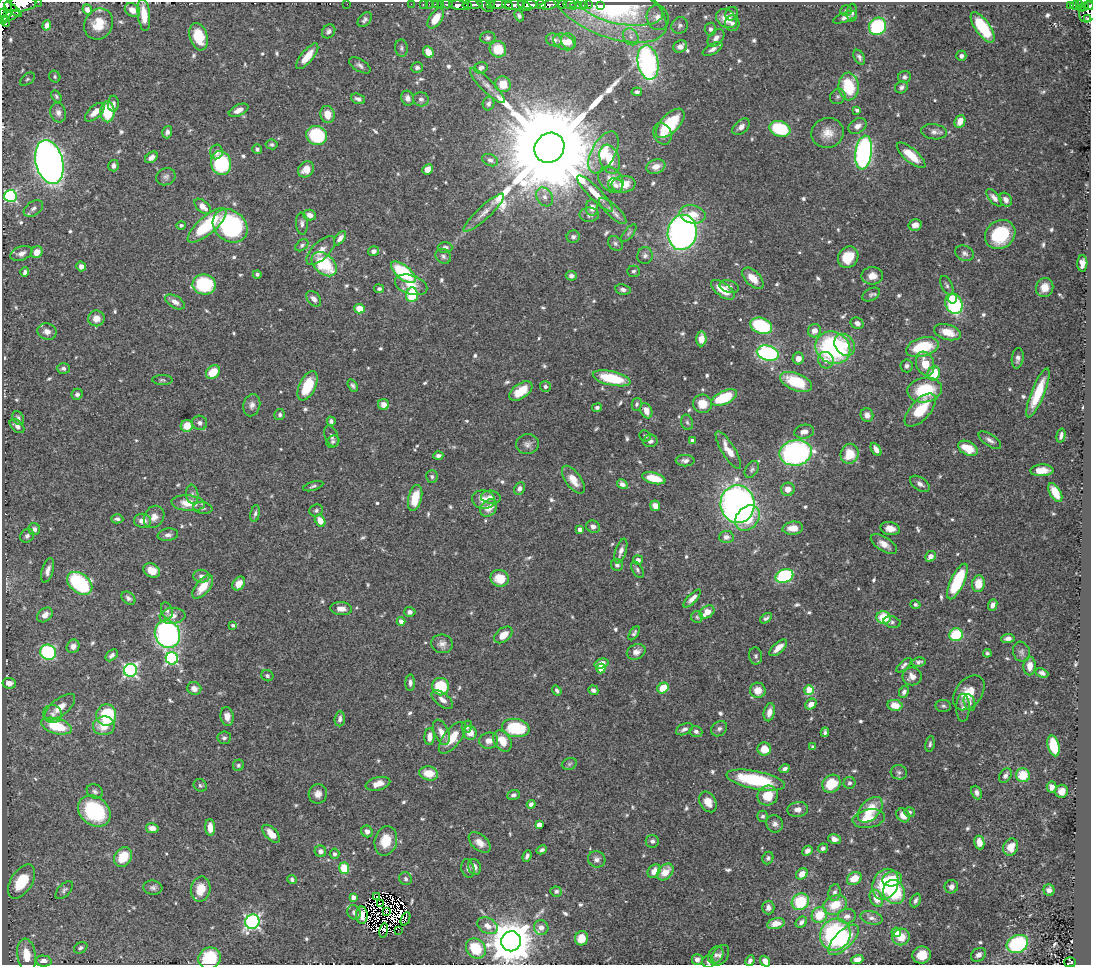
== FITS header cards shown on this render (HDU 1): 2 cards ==
NAXIS1  =                 1089
NAXIS2  =                  963

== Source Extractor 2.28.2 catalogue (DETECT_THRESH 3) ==
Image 1089 x 963 px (HDU 1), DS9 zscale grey, 1 PNG px = 1 image px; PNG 1093 x 967 px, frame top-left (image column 1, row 963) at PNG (2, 2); each listed source drawn as its Kron ellipse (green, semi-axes under 4 px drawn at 4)
Background 0.392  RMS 0.015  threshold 0.0447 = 3 sigma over >= 5 px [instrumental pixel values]
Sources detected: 707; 10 with non-positive FLUX_AUTO (blend fragments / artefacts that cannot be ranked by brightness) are neither listed nor drawn; of the other 697, the 500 brightest by FLUX_AUTO listed and drawn (197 fainter detections omitted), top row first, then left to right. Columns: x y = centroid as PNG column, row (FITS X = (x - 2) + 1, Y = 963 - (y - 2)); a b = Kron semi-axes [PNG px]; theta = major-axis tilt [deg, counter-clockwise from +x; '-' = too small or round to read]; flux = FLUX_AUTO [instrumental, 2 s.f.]
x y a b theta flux
38 2 2 2 - 11
20 4 16 7 5 1100
347 4 2 2 - 18
411 4 2 2 - 9.8
423 4 2 2 - 6.3
429 4 2 2 - 7.1
436 4 3 2 - 16
440 4 2 2 - 3.7
447 4 5 2 - 11
541 4 5 3 - 190
570 4 6 3 3 29
459 5 10 4 -7 500
473 5 10 3 0 510
485 5 9 4 -37 53
490 5 4 3 - 44
497 5 9 4 8 220
507 5 6 3 -40 160
515 5 10 5 4 250
530 5 7 3 3 380
549 5 9 4 12 350
563 5 4 3 - 21
579 5 3 3 - 3.2
583 5 4 3 - 5.9
589 5 3 2 - 12
600 5 3 3 - 5.7
1075 5 4 3 - 78
1079 5 3 2 - 46
467 6 3 3 - 130
524 6 7 3 -27 350
574 6 3 2 - 13
608 6 63 30 -23 93
620 6 44 18 -12 59
1070 6 4 3 - 57
1085 6 3 2 - 33
1089 6 4 3 - 110
1081 8 3 3 - 36
5 9 12 7 86 1300
13 10 10 3 -38 310
87 10 5 4 - 5
132 10 8 6 -34 9.3
846 11 6 5 - 2.6
1088 12 11 8 70 130
852 13 9 5 86 2.8
7 14 3 2 - 170
731 14 7 6 - 3.2
144 15 16 6 -84 19
11 16 10 3 26 320
519 16 6 4 -66 2.7
3 17 8 3 -86 440
845 17 13 4 20 4
436 18 11 6 56 15
658 18 13 11 -71 8.7
1087 18 3 3 - 28
726 19 11 8 -35 15
365 20 8 5 49 3
6 22 5 3 - 110
732 23 8 7 - 4
99 24 16 14 61 22
47 25 5 4 - 3.9
680 25 8 8 - 3.5
877 26 9 8 - 110
983 27 18 7 -55 51
710 29 6 6 - 3.3
329 31 7 6 - 3
199 37 14 9 -73 32
631 37 9 7 -58 5.1
488 38 7 6 - 2.8
716 38 10 6 48 5.3
554 40 8 6 -18 4.8
569 41 8 7 - 7.4
564 42 11 7 -26 10
680 46 7 6 - 6.5
401 48 8 6 -82 2.6
498 49 8 8 - 25
712 49 11 5 29 4.2
428 52 6 5 - 10
307 56 15 6 50 16
961 56 5 5 - 3.8
859 57 8 5 -61 2.9
648 63 17 10 -79 210
360 65 12 6 -31 3.7
417 68 6 5 - 2.7
481 68 7 5 18 3.1
55 77 6 5 - 2.1
904 77 6 6 - 2.5
27 79 8 5 37 2.4
503 84 8 7 - 15
487 86 24 6 -46 7.8
849 86 14 10 -87 44
901 87 6 5 - 3
637 92 5 4 - 3
56 96 6 4 -59 2.1
838 96 8 7 - 2.9
408 98 7 6 - 5.1
358 99 7 5 -21 3.7
421 99 8 7 - 3.1
113 104 8 5 89 3.2
488 104 7 5 69 3.1
238 110 10 5 25 7.2
857 110 4 3 - 2.7
95 112 12 6 42 10
107 112 10 7 89 41
58 113 10 7 -74 4.9
327 114 8 7 - 12
960 121 7 5 65 12
670 123 18 9 47 50
858 126 10 7 31 5.8
741 127 10 6 41 5
780 129 11 7 -19 56
167 132 6 5 - 3.4
934 132 13 7 -7 5.1
827 133 16 15 - 13
663 134 11 9 -65 6.8
317 135 10 9 - 66
272 144 6 5 - 2.1
549 148 16 14 47 41000
257 149 5 4 - 2.4
216 152 7 6 - 3.6
603 152 23 11 61 27
864 152 17 8 82 280
911 155 18 6 -41 22
151 157 7 5 37 5.1
610 159 15 9 -72 18
490 160 8 5 -25 3.8
49 162 22 13 -76 890
221 163 12 10 -77 88
113 166 6 5 - 4.5
656 166 10 7 19 8.7
306 169 8 7 - 11
428 169 5 4 - 9.7
166 177 10 8 22 4
611 180 14 11 -48 11
624 184 12 8 4 14
616 185 8 6 -38 4.3
595 193 24 6 -45 13
10 196 6 6 - 150
545 197 10 7 -58 6.3
994 198 10 5 -49 5
1006 200 7 5 -57 4.8
203 206 10 5 -41 11
33 208 11 7 34 4
592 208 8 6 90 5.6
613 211 18 6 -43 6
484 213 27 6 43 9.8
693 214 13 9 -13 17
310 215 6 5 - 6
589 215 10 7 -1 4
302 224 11 6 -85 3.8
181 225 5 4 - 2.1
207 225 24 8 41 63
915 225 6 5 - 6.5
230 226 19 15 -39 130
682 232 18 14 80 440
629 233 10 4 51 2.5
1000 235 16 13 37 58
573 237 6 6 - 3
340 238 8 4 53 4.9
615 243 8 6 -47 2.7
302 245 7 5 40 2.7
445 247 7 5 1 3.8
321 250 18 8 45 9.5
374 251 5 5 - 4.4
37 252 6 5 - 10
21 253 11 7 21 6.2
964 253 9 7 -27 3.6
443 256 8 7 - 3.4
645 256 8 7 - 3.6
848 257 11 9 54 24
1082 263 8 5 88 7.1
324 264 14 9 -43 56
81 266 5 4 - 4.6
634 271 6 5 - 2.1
25 272 5 4 - 2.7
403 272 15 7 -39 69
257 274 4 4 - 2.5
571 276 5 5 - 3.6
872 276 11 9 1 9.7
753 278 13 7 -45 16
204 284 12 10 -7 68
411 285 17 9 -17 12
947 285 10 5 -65 3.2
729 287 10 6 -14 3.5
1045 287 9 8 - 11
379 289 5 4 - 2.3
623 289 8 5 -9 4
723 290 14 6 -36 22
871 294 9 6 30 2.7
412 295 7 6 - 45
953 298 5 4 - 12
314 299 9 6 -49 5.3
175 302 11 6 -30 6.9
954 304 10 8 -68 93
360 309 5 4 - 17
96 318 8 8 - 10
857 323 7 5 -30 4.4
761 326 11 7 -20 75
814 331 7 6 - 8.1
47 332 9 8 - 6.5
948 332 14 7 -16 17
701 339 7 5 87 13
845 345 12 9 -53 13
922 347 17 9 16 49
833 348 18 15 -29 150
768 353 11 7 -15 130
798 358 6 5 - 7.9
1018 358 10 5 83 4.2
826 360 8 7 - 7.5
925 364 12 9 -71 19
906 366 6 6 - 3.2
63 368 6 5 - 2.7
213 372 8 6 41 22
934 373 7 6 - 28
612 378 19 7 -12 49
162 380 10 5 -1 2.1
796 382 17 8 -22 42
353 385 6 4 -58 2.5
307 386 16 8 65 38
545 387 5 5 - 2.6
925 390 17 12 9 51
521 391 13 7 35 20
1038 393 26 6 68 34
77 394 6 5 - 3.8
724 398 14 6 26 54
637 404 6 5 - 2.1
703 404 10 9 - 18
252 405 11 8 75 5.1
384 405 6 5 - 7.7
597 407 5 4 - 2.5
920 410 20 10 48 34
646 411 8 5 -67 11
280 415 6 5 - 2.4
867 415 7 6 - 5.5
18 418 7 5 -61 2.3
331 421 5 4 - 2.7
687 422 8 5 -72 2.5
200 423 7 7 - 3.7
17 426 8 5 -42 3.9
187 426 6 6 - 17
804 432 10 7 10 7
331 436 11 6 -69 3.6
645 436 6 5 - 2.3
1061 436 7 4 76 3.1
990 440 13 6 -34 4.3
650 441 7 6 - 4.3
692 441 4 4 - 7.3
333 442 7 5 40 2.1
527 444 11 10 - 5.2
968 448 10 6 -28 23
876 449 7 4 -60 6
728 450 21 6 -58 15
796 453 16 12 10 250
850 454 10 9 - 23
438 456 5 3 - 3.1
685 461 9 5 -1 4.2
752 469 9 6 57 2.8
1042 470 11 6 2 11
432 477 6 5 - 2.2
654 478 12 5 -14 26
573 480 16 7 -54 14
622 484 6 4 -31 4.2
920 484 11 6 -34 4.8
313 486 10 4 16 2.4
519 489 6 5 - 3.6
788 489 7 6 - 9.2
1055 493 10 5 -61 18
192 494 9 6 -82 3.5
491 497 10 6 -5 5.2
415 498 13 6 76 24
483 499 11 9 -12 11
188 503 16 8 -5 18
737 504 19 17 -83 470
655 506 5 5 - 7.2
203 508 9 6 -8 2.5
489 508 9 7 49 11
316 510 7 6 - 2.6
255 513 9 4 80 2.5
154 517 12 9 58 7.6
747 518 14 11 50 35
117 519 6 4 -3 3
142 521 8 7 - 7.9
320 521 6 5 - 14
593 527 7 6 - 4.4
793 528 10 6 6 14
34 529 6 5 - 4.3
890 529 9 6 -12 9.2
580 530 4 4 - 5.8
168 535 10 6 9 4
27 536 7 6 - 3.3
726 537 7 6 - 5.5
884 544 15 7 -33 8.5
621 551 13 5 72 5.7
930 556 6 5 - 5.7
638 560 5 5 - 4
617 565 6 5 - 3.3
48 570 13 5 74 5.9
152 570 9 7 -27 12
637 570 9 5 -60 2.4
202 576 8 6 -5 5.1
784 576 9 6 23 88
500 578 9 8 - 21
957 581 19 7 65 73
80 583 14 9 -37 100
239 584 7 5 53 11
978 584 8 6 83 16
203 587 14 7 51 19
128 598 8 5 -36 3.3
692 599 11 4 46 5.6
915 604 5 4 - 2.1
993 605 6 4 68 4.7
341 609 11 6 -4 6.8
167 611 9 5 -73 3.5
410 612 6 5 - 4
707 612 8 5 34 13
45 615 8 6 41 7.8
172 616 13 8 4 8.2
697 617 6 6 - 2.2
766 618 6 4 36 2.4
884 618 7 6 - 29
401 621 4 4 - 5.6
892 622 8 5 -15 2.8
233 625 4 3 - 2.5
634 633 8 4 57 2.4
167 634 14 12 -65 240
503 635 10 6 39 13
956 635 7 6 - 43
1008 638 7 4 5 4.8
442 644 11 9 -11 5.8
73 646 7 6 - 6.4
778 648 11 5 42 8.6
48 652 8 7 - 110
636 652 9 7 24 6.8
1021 652 10 8 -72 3.5
987 653 4 4 - 2.1
112 655 7 4 43 3.4
756 656 8 6 -81 2.8
172 658 6 6 - 140
919 662 7 4 10 2.8
602 663 7 4 16 8.6
904 665 9 4 43 2.9
1030 666 9 6 87 9.4
601 669 5 4 - 21
130 670 6 6 - 210
1042 673 7 4 -23 3.4
267 676 6 5 - 2.2
912 676 9 9 - 7.8
9 683 7 5 -7 7.1
410 683 8 5 89 4
441 687 9 8 - 46
663 688 6 5 - 21
194 689 7 6 - 6.4
593 690 5 4 - 3
758 690 8 7 - 13
809 690 5 4 - 31
557 691 5 4 - 2.5
904 692 6 4 64 3.5
969 693 19 13 53 20
442 700 12 6 -38 6.1
970 703 9 5 -77 2.8
811 704 6 5 - 7.6
895 705 7 5 -11 16
943 706 8 6 -6 2.4
60 707 18 8 39 14
963 708 14 6 89 4.1
769 712 9 5 77 7.3
53 714 9 9 - 5.5
106 715 11 10 - 55
227 716 9 6 -80 7.7
340 719 7 5 85 3.7
56 726 16 7 -16 42
104 726 11 9 8 18
467 727 6 5 - 2.4
516 728 14 9 -11 58
684 729 9 5 25 4.1
719 729 9 7 41 3.5
696 731 6 5 - 3.2
441 732 13 7 -67 8.3
825 732 5 4 - 2.4
470 733 7 6 - 12
430 737 8 5 88 7.2
224 738 7 6 - 2.6
452 738 19 8 53 20
489 741 9 8 - 7.5
502 741 11 8 -57 16
930 744 8 4 79 2.2
1053 746 10 5 -75 45
813 747 4 3 - 2.8
764 749 7 6 - 15
569 764 8 5 18 2.1
238 765 6 5 - 2.2
785 769 5 4 - 3.5
899 772 8 7 - 3.3
429 773 9 7 -12 18
1005 775 8 5 56 3
1023 775 7 7 - 25
756 780 29 9 -11 73
849 783 6 6 - 2.8
378 784 12 6 14 9.6
831 784 10 8 37 33
200 785 7 6 - 2.2
1052 787 5 5 - 5.9
95 791 8 6 -32 3.2
1061 791 6 6 - 8.2
976 793 7 5 -66 4.4
318 794 9 9 - 7
513 795 6 5 - 2.8
768 796 10 9 - 21
708 802 11 8 -60 11
531 804 4 4 - 4.2
798 809 10 7 6 6.1
870 810 15 9 48 26
94 811 17 14 -40 93
910 812 5 5 - 2.1
903 815 7 6 - 10
763 816 5 5 - 2.3
869 819 16 9 10 18
775 824 9 8 - 4.3
539 825 4 4 - 11
210 827 8 5 -87 11
152 828 6 5 - 7.4
367 831 6 5 - 4.9
271 834 11 6 -46 11
834 839 6 4 -9 6.8
386 841 15 11 74 23
652 841 6 6 - 3.1
480 842 13 7 -41 9.1
979 843 7 5 -80 11
1011 847 9 7 70 14
823 848 5 4 - 3.4
542 850 5 4 - 2.7
320 851 6 5 - 4.1
807 851 5 4 - 4.4
334 854 5 5 - 3.4
527 856 6 4 69 2.7
123 857 11 8 57 24
768 858 6 5 - 2.3
597 859 9 8 - 4.5
474 867 8 6 -70 5.1
344 868 5 5 - 31
468 869 9 6 -76 3.8
654 871 7 5 53 8.1
665 872 10 6 45 13
802 874 6 5 - 11
854 878 8 6 31 16
292 879 5 4 - 3
405 879 7 6 - 2.6
892 879 10 7 15 20
22 881 19 10 58 36
885 884 16 12 65 49
951 887 7 6 - 4.8
153 888 9 7 -6 3.5
201 889 13 9 78 19
64 890 11 6 48 3
1049 890 5 5 - 5.2
556 891 6 5 - 3.1
835 892 8 6 82 3.6
894 892 12 10 -67 60
377 896 3 2 - 3.4
353 897 4 4 - 5.8
876 898 9 6 -65 11
915 900 7 4 68 2.9
800 902 9 8 - 43
380 903 4 2 - 3.9
835 905 12 9 26 23
768 907 7 6 - 3.9
386 911 3 2 - 2.6
354 912 7 6 - 3.3
362 915 8 6 -89 3.8
819 915 8 7 - 24
847 916 9 7 7 5.2
872 918 11 6 -12 3.8
405 919 7 2 66 4.3
252 922 7 7 - 260
801 922 6 5 - 3.9
776 923 9 5 13 11
488 926 11 7 -28 6.9
541 928 7 7 - 6.6
384 930 7 3 77 4.8
398 930 2 2 - 7.8
896 932 5 4 - 13
835 935 16 15 - 130
901 937 9 8 - 14
581 938 7 6 - 13
844 940 20 8 45 34
511 941 10 10 - 4100
1017 944 11 8 26 97
81 948 7 5 31 3.1
476 949 11 9 -48 33
27 955 16 9 -82 20
716 955 9 7 59 3.6
720 955 11 7 55 4.9
922 955 9 8 - 15
979 955 8 6 37 5.4
210 958 11 10 - 47
697 959 5 5 - 4
857 960 6 4 17 7.3
44 961 8 5 -3 7
750 961 6 4 63 3.2
765 961 6 4 -51 7.9
708 962 6 6 - 2.8
1070 962 6 5 - 65
At the frame edge (FLAGS 8, measured only in part): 9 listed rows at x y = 38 2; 20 4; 1089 6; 5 9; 3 17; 210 958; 765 961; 708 962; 1070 962
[197 fainter detections neither listed nor drawn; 10 non-positive-flux detections neither listed nor drawn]